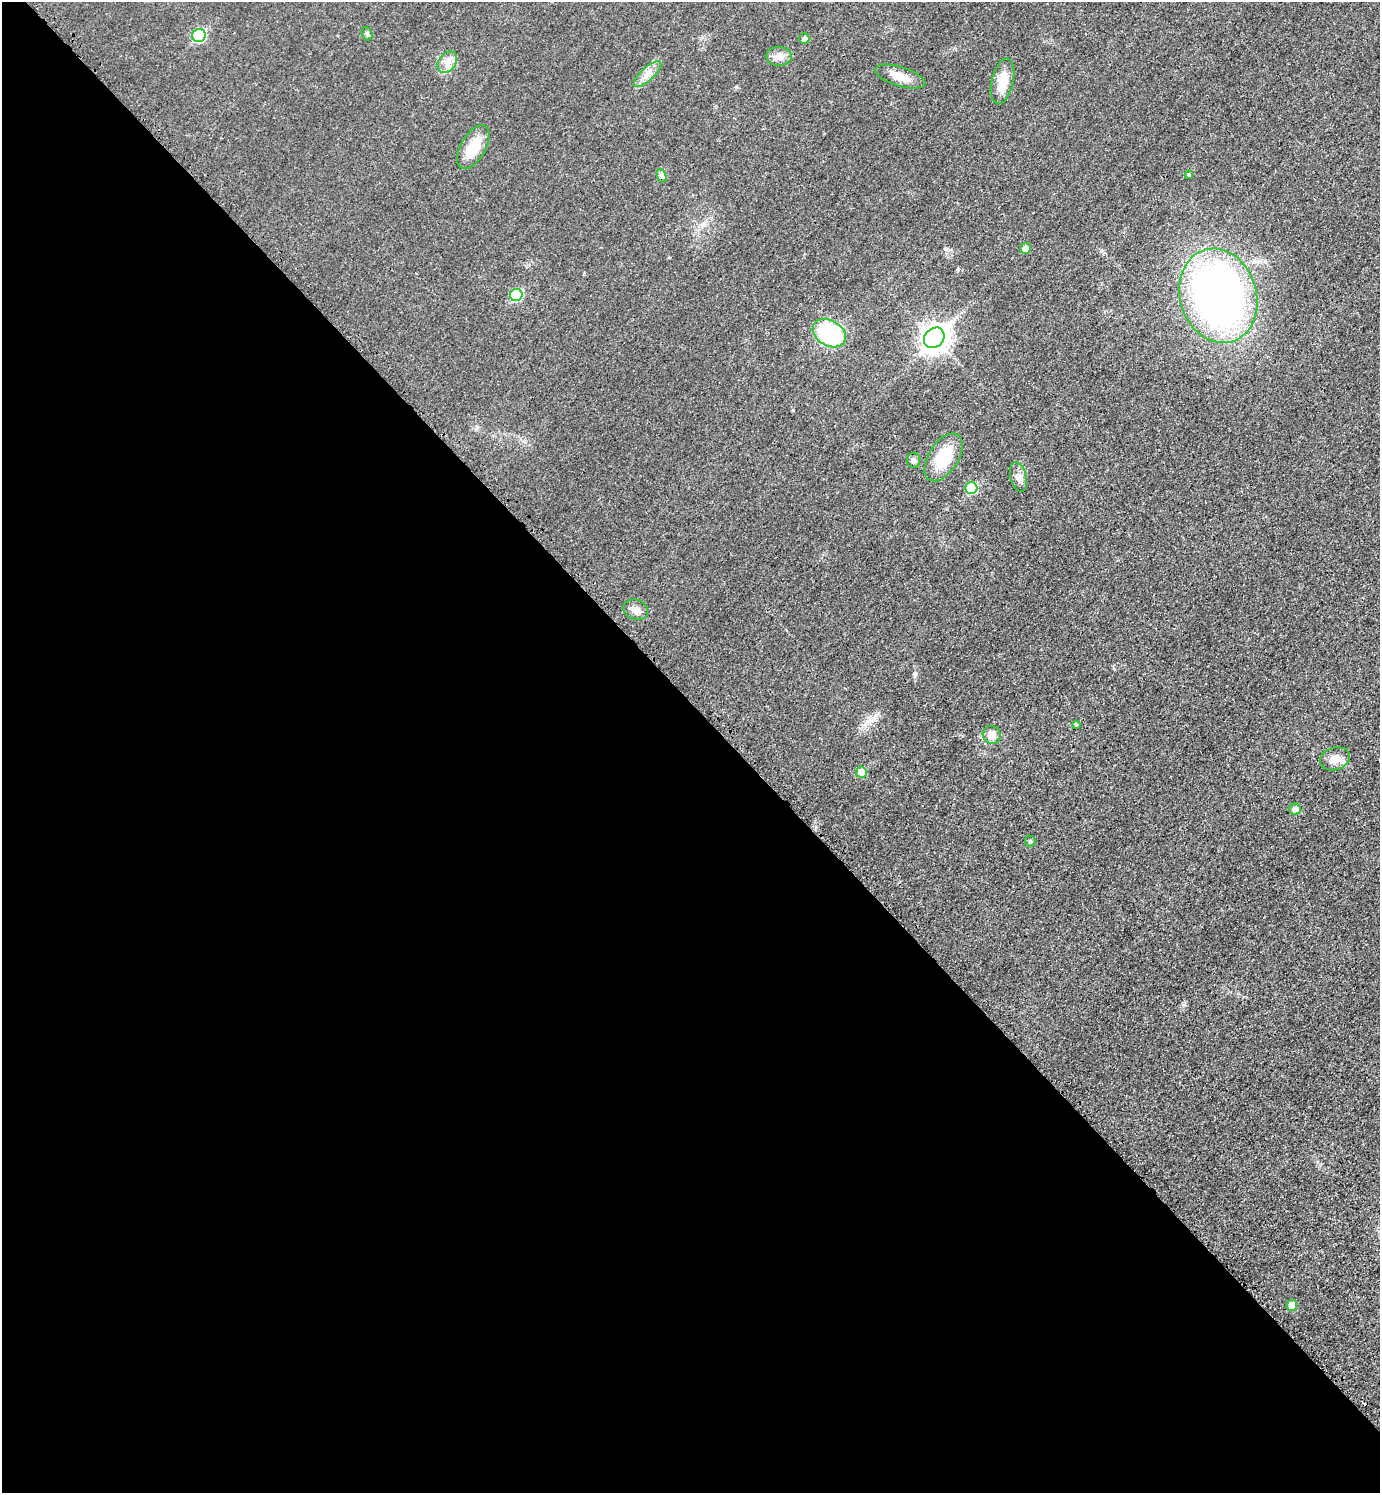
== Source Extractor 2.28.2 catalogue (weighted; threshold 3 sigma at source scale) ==
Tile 9 of 4 x 4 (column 1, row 3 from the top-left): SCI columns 176-1553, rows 1514-3004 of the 6010 x 6009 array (HDU 1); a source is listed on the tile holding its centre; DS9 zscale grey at full resolution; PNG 1382 x 1495 px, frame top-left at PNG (2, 2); each listed source drawn as its Kron ellipse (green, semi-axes under 4 px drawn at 4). Shown black and unused: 53% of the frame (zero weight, under 3 of 4 exposures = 2% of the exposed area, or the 3 px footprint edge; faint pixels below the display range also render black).
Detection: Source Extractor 2.28.2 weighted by HDU 2 'WHT'; one run over the whole footprint, this tile lists its part. Background 0.0177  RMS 0.0055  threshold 0.0248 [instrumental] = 3 sigma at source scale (4.5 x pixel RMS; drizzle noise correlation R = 1.50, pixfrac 1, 0.05/0.05 arcsec/px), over >= 5 px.
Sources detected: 29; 1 cosmic-ray / hot-pixel residue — neither listed nor drawn; the other 28 listed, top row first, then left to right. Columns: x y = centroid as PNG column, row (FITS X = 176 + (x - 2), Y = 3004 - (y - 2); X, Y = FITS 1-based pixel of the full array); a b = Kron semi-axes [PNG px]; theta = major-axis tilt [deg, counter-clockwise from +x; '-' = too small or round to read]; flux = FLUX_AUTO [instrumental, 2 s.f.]
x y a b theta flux
367 34 7 5 -68 1
199 35 7 6 - 39
804 39 5 5 - 1.9
779 56 13 9 1 4.7
447 62 12 8 55 4.1
648 74 17 6 43 4.4
900 77 26 9 -17 7.5
1003 81 23 11 77 10
473 147 24 12 60 14
1189 175 4 4 - 0.66
662 176 7 4 -71 1.2
1026 249 5 5 - 4.2
516 295 6 6 - 28
1218 296 48 38 -73 300
829 333 18 12 -29 49
934 338 11 9 45 500
943 457 27 15 58 19
914 460 7 6 - 1.7
1018 477 15 8 -77 3.4
971 488 6 6 - 22
636 610 12 10 -21 3.9
1076 725 4 3 - 0.65
992 735 9 9 - 5.4
1335 759 15 11 17 6.1
861 772 5 5 - 11
1295 809 6 5 - 3.9
1030 841 5 5 - 0.89
1292 1305 5 5 - 7.6
Unlisted compact peaks at least as high as the median listed source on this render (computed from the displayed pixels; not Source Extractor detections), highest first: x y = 793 410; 865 725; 915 675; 1183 1005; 871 719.